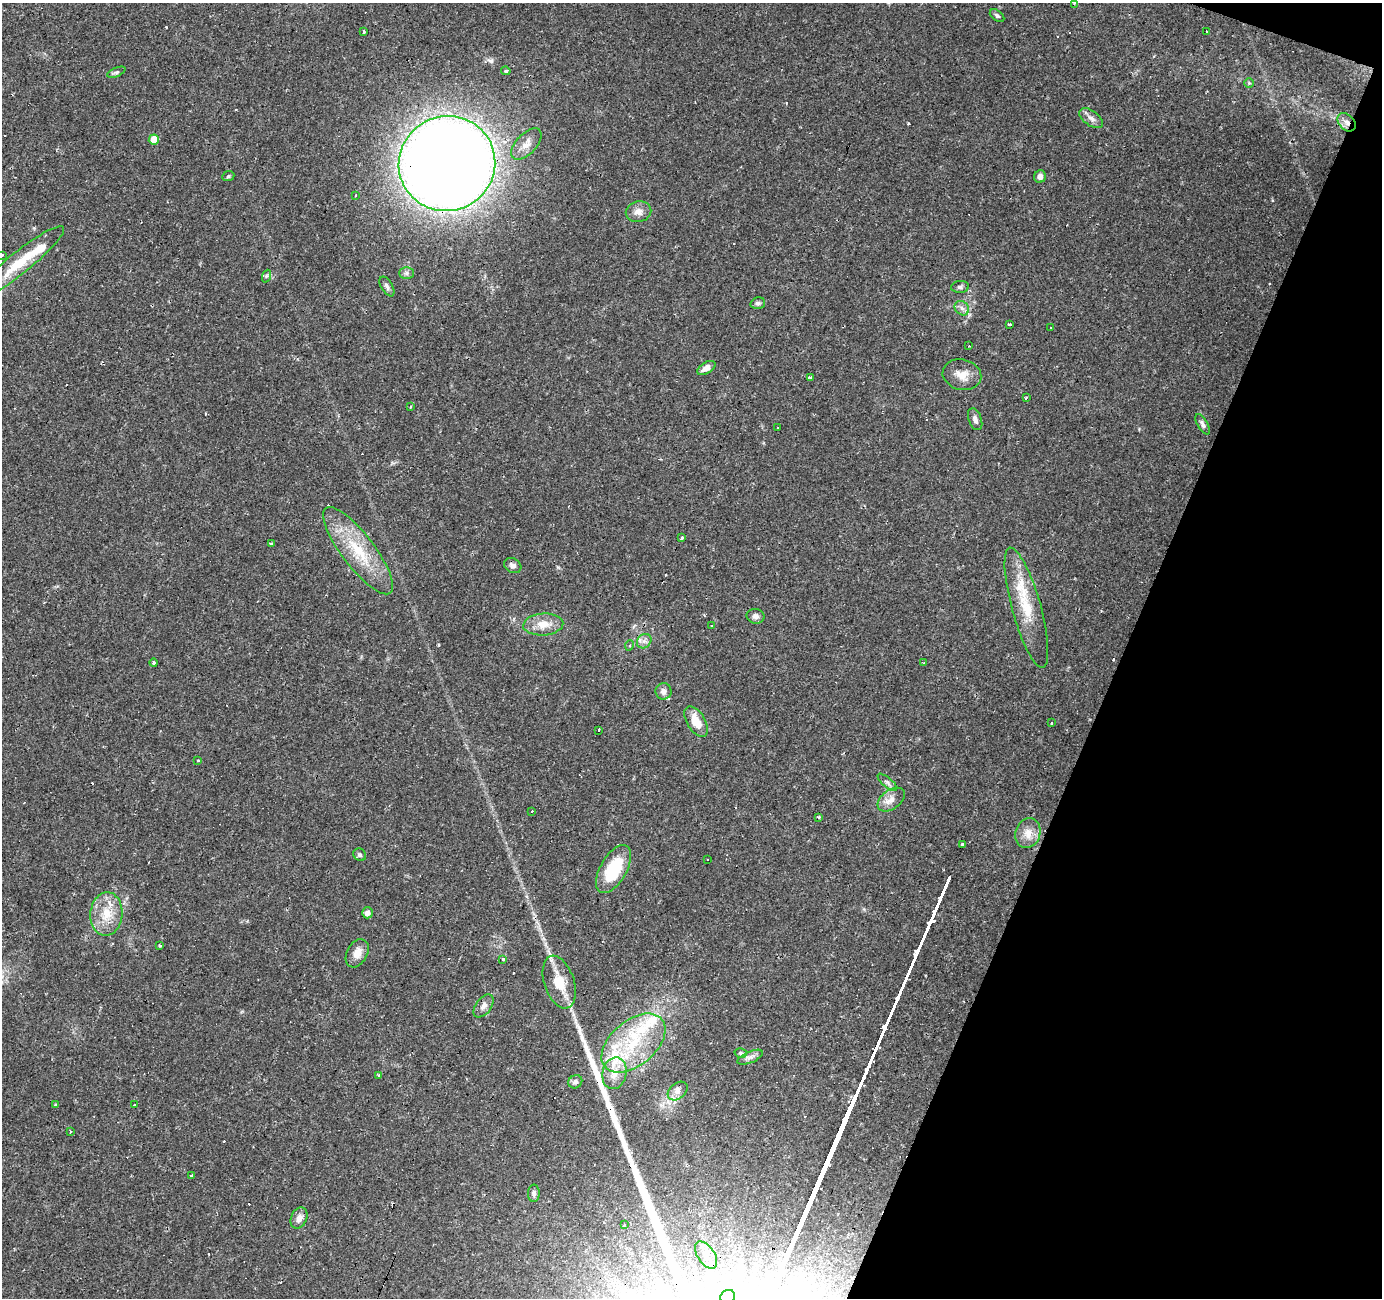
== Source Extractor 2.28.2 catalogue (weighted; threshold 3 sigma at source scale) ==
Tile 8 of 4 x 4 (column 4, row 2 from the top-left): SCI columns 4142-5521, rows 2797-4092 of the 5523 x 5658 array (HDU 1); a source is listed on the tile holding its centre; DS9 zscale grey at full resolution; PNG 1384 x 1300 px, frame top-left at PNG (2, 3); each listed source drawn as its Kron ellipse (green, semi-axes under 4 px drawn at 4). Shown black and unused: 19% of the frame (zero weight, under 2 of 3 exposures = <1% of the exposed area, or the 3 px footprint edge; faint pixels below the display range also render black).
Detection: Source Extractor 2.28.2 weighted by HDU 2 'WHT'; one run over the whole footprint, this tile lists its part. Background 0.0346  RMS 0.0034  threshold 0.0152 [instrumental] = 3 sigma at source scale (4.5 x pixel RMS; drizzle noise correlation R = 1.50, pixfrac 1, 0.0396/0.0396 arcsec/px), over >= 5 px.
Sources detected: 117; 27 cosmic-ray / hot-pixel residue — neither listed nor drawn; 6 inside a brighter listed object's ellipse — not listed separately; the other 84 listed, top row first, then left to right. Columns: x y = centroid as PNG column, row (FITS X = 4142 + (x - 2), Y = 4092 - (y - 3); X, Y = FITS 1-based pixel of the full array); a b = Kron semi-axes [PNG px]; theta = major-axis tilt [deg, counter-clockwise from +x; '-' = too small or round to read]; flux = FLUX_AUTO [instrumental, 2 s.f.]
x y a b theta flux
1074 4 3 3 - 0.36
997 16 8 5 -37 0.72
1207 31 2 2 - 0.47
364 32 3 3 - 1.6
506 71 5 3 - 0.72
116 72 10 4 23 0.75
1249 83 5 5 - 0.43
1091 118 13 7 -35 1.7
1347 122 11 7 -46 2
154 140 5 5 - 6.3
526 144 19 10 47 3.1
447 164 48 47 - 850
228 176 6 5 - 0.53
1040 177 6 6 - 1.7
355 196 3 3 - 1.5
639 212 13 10 12 2.4
2 255 3 3 - 1.5
20 262 56 11 39 14
407 273 7 6 - 0.89
267 276 6 4 69 0.59
387 286 11 5 -59 1.1
960 287 9 6 4 0.85
758 303 7 6 - 0.86
962 308 8 6 -46 1.3
1010 324 4 3 - 1.6
1051 327 3 3 - 0.71
969 346 2 2 - 0.29
706 368 10 5 30 2.3
962 375 19 15 -13 4.3
810 378 3 3 - 8.5
1026 398 3 2 - 0.73
410 406 4 3 - 0.45
975 419 11 6 -69 1.6
1203 424 11 5 -60 1.1
777 427 3 2 - 0.41
681 538 3 3 - 8.4
271 544 4 3 - 0.81
358 551 53 16 -53 17
513 565 9 7 -29 1.3
1026 608 62 14 -74 14
756 616 9 7 -11 1.3
543 624 20 11 4 4.8
712 626 3 3 - 0.54
644 641 8 6 43 1.3
630 645 5 3 - 0.43
154 663 4 3 - 0.51
923 663 3 3 - 0.33
664 691 8 8 - 1.6
696 722 17 9 -59 6.6
1052 722 3 2 - 0.44
598 730 3 3 - 1.1
198 760 3 3 - 0.61
887 782 12 4 -40 1.1
891 799 15 9 36 3
532 811 3 3 - 0.56
819 817 4 3 - 0.69
1028 833 15 12 72 3.9
963 845 3 3 - 1.6
360 855 6 6 - 0.73
708 860 3 3 - 1.1
614 869 27 13 60 16
367 913 5 5 - 1.5
106 914 22 16 85 8.3
160 945 3 3 - 2
357 953 15 10 61 3.6
503 959 3 3 - 1.4
559 982 27 15 -71 8.6
484 1006 13 7 53 1.8
633 1043 37 22 40 25
741 1053 6 4 -15 0.58
750 1057 14 5 24 1.3
614 1073 16 12 77 5.2
378 1075 3 3 - 1.3
575 1082 7 6 - 1.2
678 1091 11 7 40 2
55 1105 4 3 - 0.4
134 1105 3 3 - 0.79
70 1132 3 2 - 0.6
192 1175 3 3 - 0.67
534 1193 9 6 89 1.1
299 1218 11 8 65 2.2
624 1225 3 3 - 1.1
706 1255 15 8 -56 3.5
728 1297 8 6 37 1.3
Overlapping masked pixels (flux is a lower limit): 3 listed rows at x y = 1347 122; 447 164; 559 982
Isophote crosses this tile's border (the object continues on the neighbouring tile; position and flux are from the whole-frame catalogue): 1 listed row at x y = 2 255
Unlisted compact peaks at least as high as the median listed source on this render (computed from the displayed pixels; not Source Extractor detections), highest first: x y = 558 567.